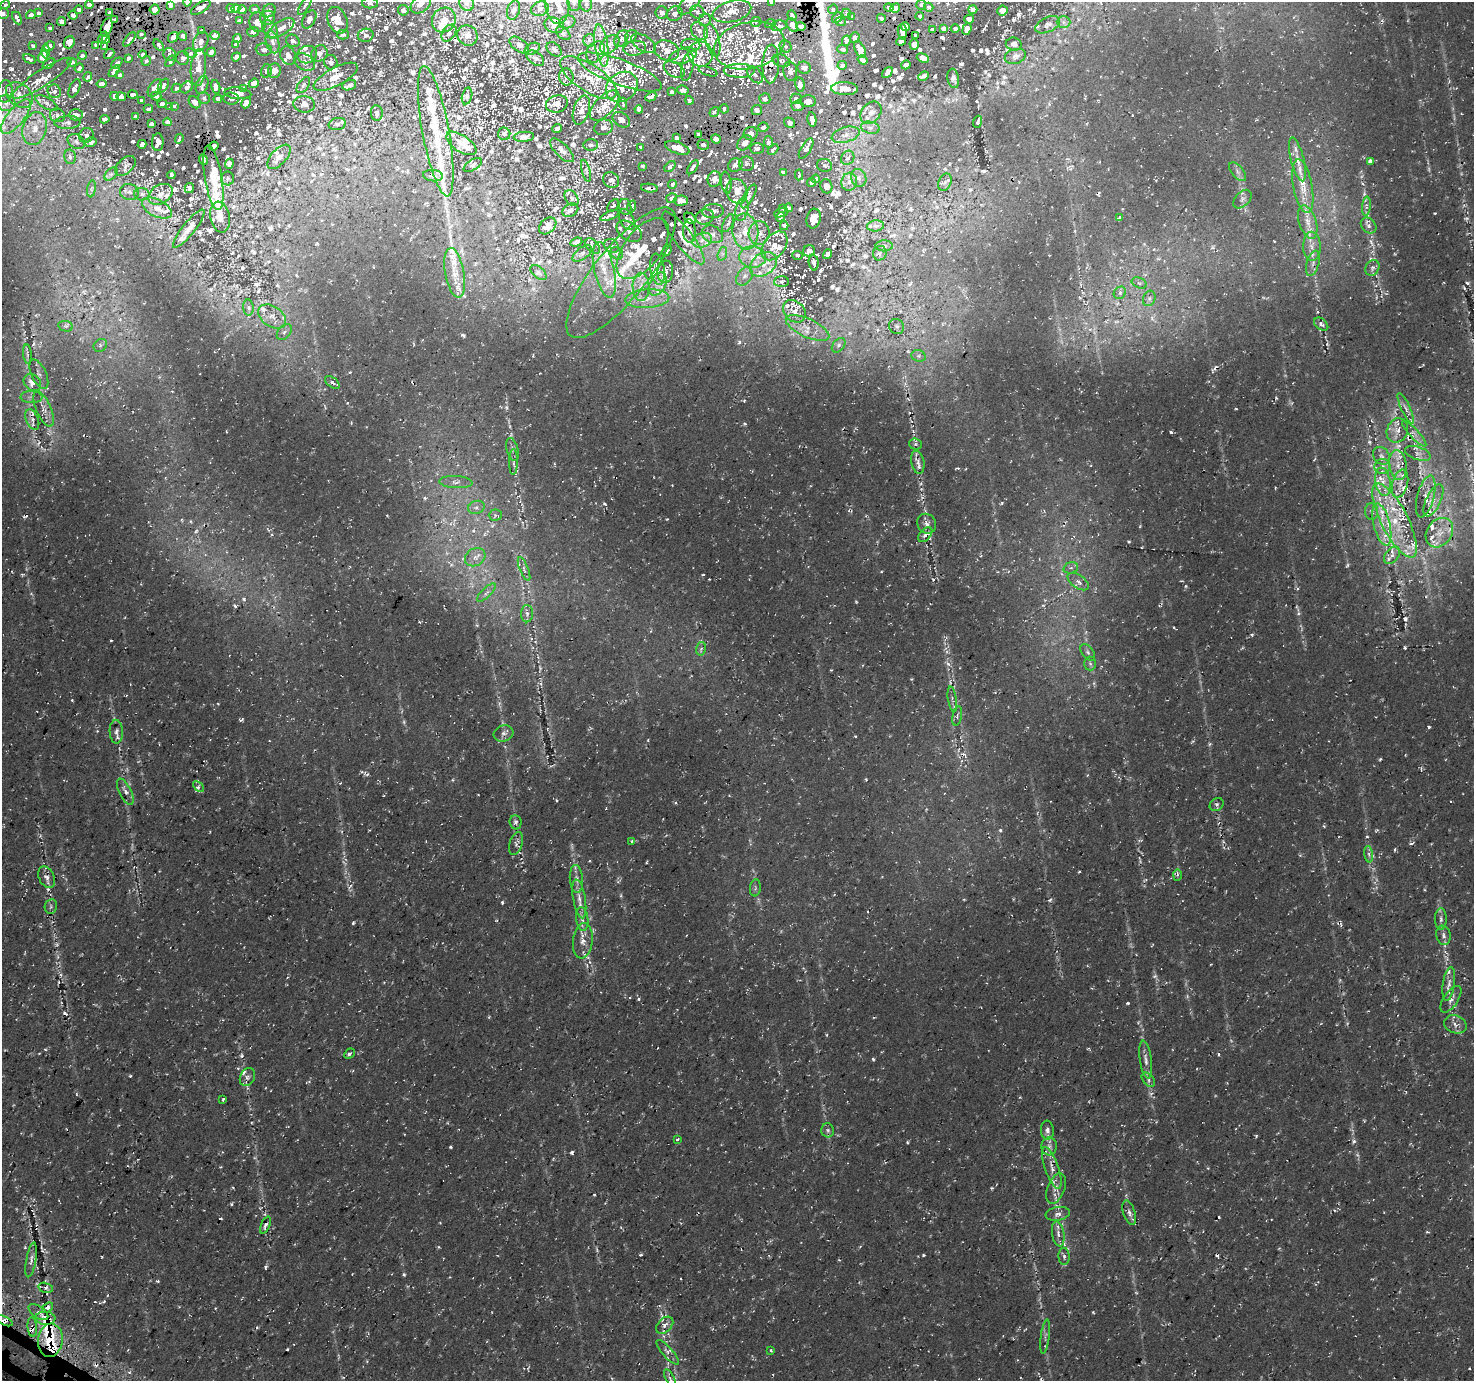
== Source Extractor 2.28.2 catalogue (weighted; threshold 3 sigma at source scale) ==
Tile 7 of 4 x 4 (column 3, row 2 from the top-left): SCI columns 2961-4432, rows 2974-4352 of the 5938 x 6020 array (HDU 1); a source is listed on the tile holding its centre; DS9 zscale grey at full resolution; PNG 1476 x 1383 px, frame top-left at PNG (2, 2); each listed source drawn as its Kron ellipse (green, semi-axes under 4 px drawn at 4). Shown black and unused: <1% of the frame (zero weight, under 2 of 3 exposures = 2% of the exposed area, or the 3 px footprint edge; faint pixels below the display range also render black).
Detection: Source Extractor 2.28.2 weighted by HDU 2 'WHT'; one run over the whole footprint, this tile lists its part. Background 0.00342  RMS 0.003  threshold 0.0137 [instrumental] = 3 sigma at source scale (4.5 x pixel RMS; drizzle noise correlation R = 1.50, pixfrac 1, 0.0396/0.0396 arcsec/px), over >= 5 px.
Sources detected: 1206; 17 too faint to see at this stretch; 35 cosmic-ray / hot-pixel residue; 2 long thin detections or spike segments (spike, bleed or trail) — neither listed nor drawn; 184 inside a brighter listed object's ellipse — not listed separately; of the other 968, all 500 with FLUX_AUTO >= 0.713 (the completeness limit of this list) listed and drawn (468 fainter detections not listed), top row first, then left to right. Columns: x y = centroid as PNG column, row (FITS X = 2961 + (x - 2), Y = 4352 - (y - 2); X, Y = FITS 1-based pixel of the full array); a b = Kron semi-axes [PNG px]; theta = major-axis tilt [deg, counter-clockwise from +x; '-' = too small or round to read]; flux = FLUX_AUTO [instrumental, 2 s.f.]
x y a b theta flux
187 2 4 4 - 1.1
557 2 22 12 -86 5.1
574 2 9 6 -75 0.93
772 2 4 3 - 1.2
370 3 8 5 0 1
467 3 8 7 - 0.97
689 3 14 7 45 1.5
421 4 12 8 42 1.9
586 4 8 6 -89 0.76
921 4 5 5 - 1.2
5 5 5 4 - 0.75
89 5 4 4 - 1.8
305 5 11 4 57 0.89
171 6 4 3 - 0.96
929 7 5 4 - 1.1
201 8 11 5 32 2.3
231 8 4 3 - 0.81
236 8 4 4 - 1.2
889 8 4 4 - 1.1
895 8 5 4 - 1.8
155 9 5 5 - 2.4
255 9 5 4 - 0.98
540 9 9 7 19 0.97
833 9 5 4 - 0.88
973 9 4 3 - 0.75
79 10 4 3 - 1.3
242 10 5 4 - 1.5
403 10 5 5 - 0.74
513 10 10 6 72 1.1
1002 10 5 5 - 1.2
269 11 7 6 - 1.6
732 11 20 10 15 4.5
110 12 4 3 - 0.98
697 12 7 6 - 1
3 13 6 5 - 1
38 13 4 4 - 1.1
662 13 6 6 - 0.9
847 13 5 4 - 0.97
674 14 8 7 - 1.1
31 15 4 3 - 1.3
73 15 4 4 - 1.8
792 16 5 4 - 1.5
920 16 4 4 - 0.9
852 17 4 3 - 0.73
17 18 7 3 -63 1.4
267 18 7 7 - 2.1
837 18 6 4 50 1.2
881 18 4 3 - 1.3
309 19 10 6 61 1.5
969 19 5 4 - 1.1
115 20 4 3 - 0.8
337 20 14 9 -67 3.8
444 20 13 11 54 3
705 20 6 6 - 1.1
61 21 4 4 - 1.9
239 21 4 4 - 0.93
258 22 10 8 -79 3.1
567 22 8 6 16 0.93
756 22 5 5 - 0.77
840 22 5 4 - 0.71
1063 22 7 6 - 0.9
770 24 5 4 - 0.82
554 25 10 7 -22 1.9
792 25 7 5 -57 2
1048 25 13 7 25 1.3
779 26 8 5 11 1.1
801 26 5 4 - 1.5
905 26 4 4 - 1.6
107 27 10 5 70 5.1
50 28 4 3 - 0.79
281 28 15 7 33 2.9
943 28 4 4 - 1
270 29 10 7 -56 1.8
955 29 4 4 - 0.72
967 29 6 4 68 1.2
932 30 4 3 - 0.87
202 31 4 3 - 0.8
699 31 10 7 -49 1.8
253 32 6 5 - 1.1
902 32 7 4 -87 2.5
449 33 9 6 56 0.93
563 33 8 5 -38 0.77
141 34 4 3 - 0.82
215 35 5 4 - 1.1
343 35 6 5 - 0.81
366 35 8 6 11 0.94
467 35 11 9 -46 2.2
916 35 4 4 - 1
183 36 5 4 - 1.1
631 36 7 5 47 0.72
103 37 6 3 66 1.7
173 37 6 4 50 1.8
237 38 4 4 - 0.85
855 38 5 4 - 1.5
106 39 4 3 - 1.2
129 39 8 4 52 1.7
621 39 9 6 60 0.95
589 40 6 5 - 1
712 40 17 7 -75 2.8
293 41 7 6 - 0.98
846 41 5 4 - 1
901 41 4 4 - 0.96
69 42 6 5 - 2.7
201 42 10 7 64 2.1
272 42 11 6 -73 1.7
643 43 14 7 -32 1.8
236 44 4 3 - 0.76
610 44 11 7 43 1.9
1014 44 8 6 -10 0.91
96 45 4 4 - 1.1
159 45 6 4 -52 0.98
519 45 11 6 -37 1.1
601 45 21 6 -81 3.5
691 45 9 6 -6 1.4
749 45 35 23 13 16
914 45 5 4 - 1.5
33 46 4 3 - 0.85
49 46 6 3 32 1
104 46 4 3 - 0.97
785 46 6 5 - 0.89
635 48 11 7 8 1.5
532 49 8 5 29 0.92
554 49 8 6 -41 0.9
842 49 5 4 - 1.2
264 50 8 6 -6 1.3
667 50 13 9 -23 2.9
860 50 9 5 -65 3.2
45 51 7 4 -90 1.7
211 52 4 4 - 1
596 52 11 8 57 2.1
190 53 6 4 -27 0.78
319 53 8 7 - 1.5
109 54 6 4 41 1.4
170 54 6 6 - 1.2
701 54 13 12 - 3.3
82 55 4 4 - 0.83
143 55 4 4 - 1.1
307 55 10 8 24 1.7
288 56 10 7 -66 1.6
683 56 14 7 16 2.5
1015 56 11 7 17 1.3
43 57 6 5 - 2.2
236 57 5 4 - 1.1
128 58 4 3 - 1.2
183 58 7 6 - 1.3
535 58 10 6 -37 1.2
923 58 6 4 -22 1.3
29 59 6 3 -31 0.92
862 60 5 3 - 1.1
146 61 5 4 - 0.92
170 61 6 4 54 1.1
781 61 9 6 -20 0.89
72 62 5 3 - 1
305 62 11 7 -33 1.8
331 62 7 6 - 1.1
117 63 6 3 43 1.7
49 64 7 2 36 0.81
771 64 19 8 87 3.5
842 65 4 4 - 0.96
906 65 5 4 - 0.81
687 67 14 6 78 1.2
79 68 5 3 - 0.94
198 68 18 7 85 3.5
804 68 7 6 - 1.9
674 70 11 7 -32 1.5
114 71 7 4 51 2.2
266 71 7 5 76 1.1
274 71 7 6 - 1.5
708 71 10 4 -18 0.87
739 71 15 7 0 2.7
790 71 10 7 -81 1.8
620 72 44 12 -20 10
887 72 6 4 50 1.2
120 75 4 3 - 1.1
755 75 10 6 -51 1.5
924 76 5 4 - 0.72
88 77 5 3 - 0.74
336 77 24 9 28 4.3
566 77 8 7 - 1.2
42 78 35 8 33 3.5
589 78 33 13 -33 8.5
953 78 10 6 -81 1
254 83 5 4 - 1.1
102 84 5 4 - 1.6
202 85 9 6 69 1.1
303 85 9 5 54 0.87
349 85 7 5 21 0.84
800 85 7 5 -79 1.9
163 86 7 4 58 1.4
187 87 7 5 42 1.1
216 87 7 4 -76 1.3
622 87 17 14 39 5.7
74 88 10 5 67 1.8
155 88 10 5 57 3.4
176 88 5 4 - 0.84
244 88 4 3 - 0.71
844 89 13 6 -3 2.8
683 90 6 4 -14 1.8
5 91 11 7 85 1.5
54 91 7 6 - 0.94
671 92 4 3 - 1
238 93 13 5 -6 2.5
19 95 15 11 -40 3.5
133 95 5 3 - 1.2
115 96 4 4 - 1.5
156 96 5 4 - 1.5
467 96 8 5 76 0.77
121 97 5 4 - 1.7
651 97 6 4 29 2.2
204 98 6 5 - 1
231 98 8 6 -5 1
218 99 4 4 - 0.87
765 99 5 5 - 1.5
796 99 6 5 - 1
141 100 3 3 - 0.75
689 100 4 4 - 0.89
808 101 8 6 1 2.1
195 102 7 5 -49 1.9
6 103 9 8 - 1.7
47 103 12 5 -30 1.3
246 103 6 4 62 1.2
162 104 4 4 - 1.2
304 104 11 8 -8 1.4
557 104 11 8 17 2.1
623 104 6 3 -82 0.73
605 105 19 9 47 3.5
174 106 4 3 - 1
798 106 6 5 - 1.2
170 107 4 3 - 0.87
148 109 4 4 - 1.2
639 109 4 3 - 0.97
724 109 5 3 - 0.77
581 110 15 8 73 2.5
757 110 5 5 - 1.5
714 112 5 3 - 0.91
377 113 8 6 -81 0.79
871 113 12 9 52 2.3
57 115 7 7 - 1.1
76 115 7 5 0 1
16 116 21 8 51 4.4
135 116 3 3 - 0.8
105 119 4 4 - 1.2
621 120 9 6 -35 2.9
812 120 7 4 -81 1.4
68 122 13 6 3 1.5
167 122 4 4 - 1.5
977 122 6 3 70 1.1
789 123 6 5 - 1.3
151 124 4 4 - 1.4
337 124 9 6 12 0.88
604 127 9 7 18 1.4
763 127 5 4 - 1
870 128 9 6 -10 1.3
35 129 17 12 74 4.8
557 129 5 4 - 0.72
436 131 66 13 -79 14
751 133 7 6 - 2
504 134 6 6 - 0.81
699 134 4 4 - 0.83
86 135 8 7 - 0.91
846 135 14 7 16 2.4
524 137 10 5 5 0.98
677 138 4 3 - 0.91
179 139 5 3 - 0.91
716 139 5 4 - 1.1
76 142 9 6 -33 1
91 142 6 4 14 0.73
158 142 9 6 89 2.7
769 142 6 4 -82 1.1
461 143 17 8 -34 2.8
745 143 9 6 46 1.7
142 144 4 4 - 1.1
591 145 7 5 5 0.78
703 145 6 5 - 0.78
214 146 5 4 - 0.92
641 147 4 3 - 0.74
677 148 13 5 -19 4.2
757 148 7 5 -2 1
806 149 11 5 59 1.5
562 150 15 6 -46 1.5
773 150 6 3 46 0.98
70 157 7 5 -79 0.98
279 157 15 7 48 1.4
848 158 7 6 - 1.2
203 159 5 3 - 0.79
1297 159 22 6 -76 2.6
1371 161 3 3 - 40
229 164 5 4 - 0.85
746 164 7 7 - 0.76
473 165 10 5 30 0.72
735 165 7 6 - 0.91
824 165 7 6 - 0.87
125 166 12 7 44 1.3
642 166 3 3 - 0.76
670 166 6 4 43 1.2
693 167 8 3 56 0.79
586 171 11 4 -75 0.72
783 172 4 3 - 1.3
1237 172 11 6 -50 1.1
111 174 8 5 44 0.95
171 175 4 3 - 0.71
799 175 5 3 - 0.75
433 176 10 5 -6 0.73
213 178 33 8 -81 5.6
228 178 7 6 - 0.78
859 178 9 7 -65 1.3
714 179 8 6 72 1.4
816 179 4 3 - 0.78
611 180 8 7 - 1.3
811 182 4 4 - 0.96
849 182 9 8 - 1.6
945 182 9 6 66 0.89
726 183 11 5 -82 1.1
672 184 4 3 - 0.83
826 186 7 6 - 1.2
1303 186 27 9 -80 5.6
189 188 5 4 - 0.73
649 188 8 3 -6 1.7
92 189 8 4 82 0.74
737 191 12 10 -74 2.7
130 192 10 8 -16 1.4
142 194 7 6 - 0.9
160 194 13 9 32 2.3
749 196 13 5 62 1.1
571 198 8 6 -53 0.88
672 198 5 4 - 1.5
1242 199 11 7 47 1.2
681 201 7 5 3 1.8
613 205 7 4 50 0.74
632 206 6 4 72 0.93
1366 206 10 4 84 0.91
625 207 8 6 -78 0.94
157 208 16 8 -27 2.8
783 208 4 3 - 0.83
788 208 4 3 - 0.76
742 209 11 6 77 1.5
570 210 8 6 31 1.2
713 211 11 7 3 1.4
781 213 7 4 20 1.4
610 216 10 4 24 1.4
220 217 15 9 -79 2
705 217 9 7 19 1.4
780 217 5 3 - 0.96
1119 217 4 4 - 0.72
690 218 6 4 -41 0.97
627 219 11 6 -64 1.9
814 219 10 7 75 3.3
1308 222 17 8 -72 3.6
728 223 9 5 64 0.89
548 226 10 7 42 1.8
784 226 4 4 - 1.1
876 226 8 5 6 0.91
1369 226 9 7 -47 1.2
189 229 24 6 51 2.5
629 231 14 9 -33 1.9
689 231 12 6 -86 1.5
745 231 18 13 -81 5.7
759 233 12 10 87 2.7
712 234 11 8 -26 1.9
683 238 32 9 -52 4.7
702 240 10 7 16 2
576 242 6 4 20 0.91
593 246 9 5 -49 1.2
612 246 8 6 -42 1.1
774 246 16 10 53 3.7
884 246 9 5 -1 0.84
1312 246 14 8 -88 2.9
643 248 35 18 53 8.7
667 251 6 3 55 1
809 251 6 5 - 1.3
582 253 11 6 37 1.3
617 253 7 5 -42 0.77
880 253 7 6 - 0.75
722 254 7 4 72 0.79
828 254 5 4 - 0.93
797 255 5 4 - 0.76
753 257 13 10 -4 3.9
814 263 8 5 -85 1.1
1313 263 13 6 74 1.8
763 264 15 10 37 4.6
1372 268 8 6 61 1.1
657 269 16 7 -82 2.1
604 270 28 10 -77 6.9
665 272 11 7 82 1.7
455 273 25 9 -80 4.3
539 273 9 5 -40 0.76
621 273 81 26 51 27
744 276 10 7 53 1.5
781 282 7 5 1 0.82
1139 283 8 5 -24 0.84
658 284 12 8 61 2.5
641 287 14 8 -90 3.1
1120 293 6 5 - 0.86
1149 298 8 6 70 0.92
647 299 22 9 4 4.7
248 307 8 5 -84 0.76
794 311 12 9 -44 2.9
272 316 15 10 -34 3.4
1321 324 8 5 -40 1.1
65 326 7 5 -10 0.76
897 326 8 7 - 0.96
808 328 23 9 -25 4.6
284 332 9 6 49 1.1
100 345 7 6 - 0.75
839 345 8 5 50 0.95
27 354 9 3 -85 0.77
918 356 7 5 -20 0.87
39 374 16 7 -66 1.8
332 382 8 4 -38 0.83
32 383 9 7 -44 3.4
31 397 11 6 1 1.5
1406 408 17 4 -65 1.6
44 409 19 7 -67 2.8
32 420 11 6 -67 1.6
1397 430 12 10 66 2.7
1414 433 17 4 -47 1.5
915 444 6 5 - 0.74
512 449 12 5 -75 1
1418 453 13 6 -18 1.7
1381 456 9 7 -51 1.5
513 462 13 4 89 0.96
918 462 11 6 -78 1.3
1398 465 15 8 -82 3.6
1382 466 8 7 - 1.5
456 482 17 6 -4 1.7
1383 482 14 7 -80 3.1
1400 484 14 7 74 2.7
1426 496 22 8 75 3.9
1433 500 17 7 65 3.4
476 507 8 6 18 1.2
1372 512 8 6 -85 0.85
495 515 6 5 - 0.88
1395 520 41 13 -63 16
927 524 10 9 - 1.6
1382 525 21 8 -76 4.8
1439 533 16 12 54 4.8
925 535 9 5 49 1.4
1392 555 10 6 51 1.9
475 557 11 8 30 2.1
1071 568 7 5 18 0.87
524 569 12 4 -68 1
1078 582 12 6 -35 1.6
486 592 12 4 45 1.1
527 614 9 6 89 1.3
701 649 7 5 76 0.84
1088 652 9 5 -53 0.89
1090 664 7 6 - 0.8
952 699 13 3 -82 0.83
957 716 10 4 78 0.76
116 732 12 6 -88 0.95
503 733 10 8 17 1.3
198 787 6 4 -45 0.77
125 792 14 6 -63 1.6
1217 805 7 6 - 0.73
516 822 7 6 - 0.88
632 842 4 3 - 0.73
516 843 12 6 73 1.2
1369 854 8 4 -82 0.85
1177 875 6 4 89 0.72
47 877 11 7 -63 1.5
576 879 14 6 -85 1.6
755 888 8 5 83 0.71
579 899 20 6 -80 2.4
51 906 7 6 - 0.73
582 919 12 6 -83 1.4
1441 919 11 6 89 1
1443 935 10 7 -79 1.2
583 941 18 10 84 3.3
1449 984 17 6 81 1.8
1451 999 15 7 56 1.9
1455 1024 12 8 -21 1.8
349 1054 6 4 43 0.8
1146 1060 19 6 -82 1.9
247 1077 9 7 63 1.2
1148 1080 8 5 -49 0.81
223 1099 3 3 - 1.2
828 1130 7 6 - 0.75
1047 1130 9 6 -87 1.2
677 1139 3 3 - 1.1
1049 1146 9 7 84 1.3
1052 1168 22 7 -70 3
1056 1188 16 8 69 2.3
1129 1213 13 6 -72 1.4
1058 1214 12 6 10 1.5
265 1225 9 4 66 0.94
1058 1234 13 6 -80 1.6
1064 1256 8 5 -89 0.96
31 1260 17 5 80 1.5
46 1288 7 5 -14 0.88
48 1308 6 4 37 0.8
38 1312 11 5 -34 1.4
45 1318 10 6 -4 2.4
4 1321 9 4 -26 1.3
665 1325 10 6 46 1.6
32 1327 10 5 -83 1.5
1045 1337 17 4 83 1.2
50 1340 17 12 83 15
771 1350 3 3 - 0.77
668 1352 16 5 -48 1.2
670 1379 10 4 -63 0.93
Overlapping masked pixels (flux is a lower limit): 33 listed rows (the first 20) at x y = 201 8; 337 20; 554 25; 801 26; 107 27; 902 32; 103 37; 173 37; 129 39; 69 42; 1014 44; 749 45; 109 54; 771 64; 651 97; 677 138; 158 142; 214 146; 203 159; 649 188
Isophote crosses this tile's border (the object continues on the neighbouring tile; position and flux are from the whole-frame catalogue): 8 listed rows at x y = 187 2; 557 2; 574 2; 772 2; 689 3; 421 4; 3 13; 16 116
Unlisted compact peaks at least as high as the median listed source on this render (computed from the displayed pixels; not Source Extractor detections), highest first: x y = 265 1267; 462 335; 241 720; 104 1301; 102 1257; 240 141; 856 601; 744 401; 439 1247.